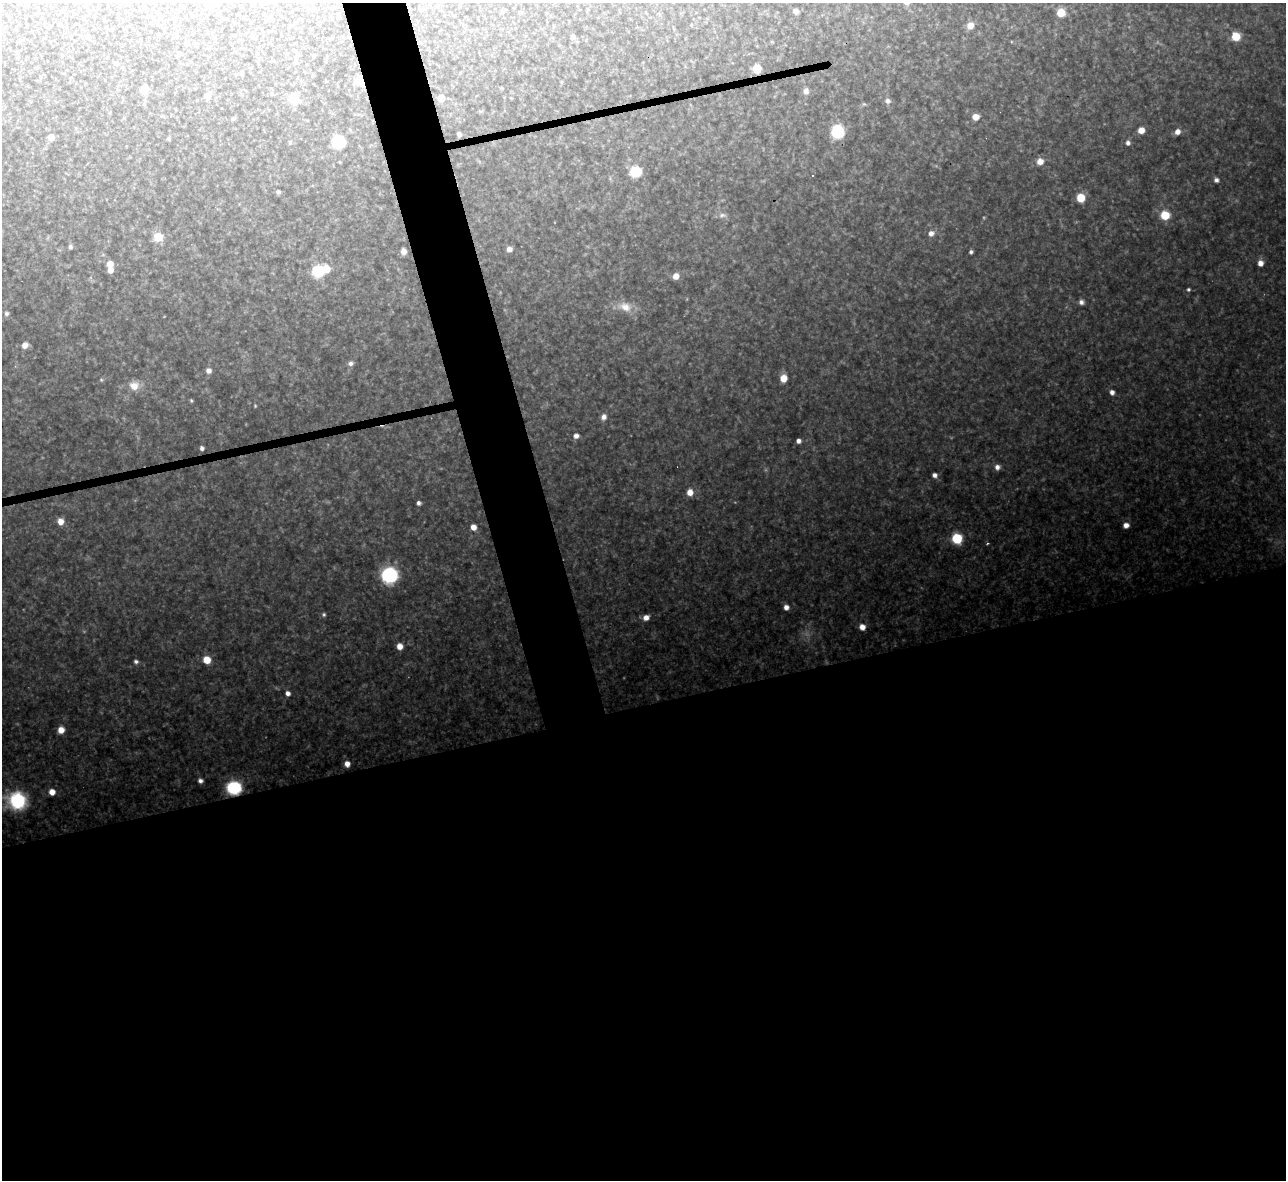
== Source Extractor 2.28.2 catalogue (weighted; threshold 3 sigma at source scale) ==
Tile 15 of 4 x 4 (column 3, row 4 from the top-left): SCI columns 2567-3850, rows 142-1319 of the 5133 x 5115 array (HDU 1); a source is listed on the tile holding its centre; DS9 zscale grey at full resolution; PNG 1288 x 1182 px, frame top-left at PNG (2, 3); no overlay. Shown black and unused: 44% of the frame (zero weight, under 3 of 4 exposures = <1% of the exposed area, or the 3 px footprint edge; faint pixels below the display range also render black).
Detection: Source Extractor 2.28.2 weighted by HDU 2 'WHT'; one run over the whole footprint, this tile lists its part. Background 0.327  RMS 0.02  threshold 0.0884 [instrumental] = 3 sigma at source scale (4.5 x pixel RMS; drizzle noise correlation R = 1.50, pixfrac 1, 0.05/0.05 arcsec/px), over >= 5 px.
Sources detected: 83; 1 inside a brighter object's white glare — not listed; the other 82 listed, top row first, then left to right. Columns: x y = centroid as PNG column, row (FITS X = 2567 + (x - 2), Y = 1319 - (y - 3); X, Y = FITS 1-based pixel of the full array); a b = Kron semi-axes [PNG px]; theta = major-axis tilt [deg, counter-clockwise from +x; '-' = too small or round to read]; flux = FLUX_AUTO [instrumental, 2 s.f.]
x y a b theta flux
796 11 4 4 - 8.7
1061 13 6 6 - 45
970 26 7 7 - 17
1236 36 7 7 - 36
573 37 5 4 - 6.7
116 63 5 4 - 3.9
757 69 6 5 - 63
359 81 6 5 - 58
145 89 6 6 - 24
806 91 7 6 - 9.4
207 95 7 6 - 11
293 98 6 6 - 65
441 98 5 5 - 18
887 101 6 6 - 7.4
975 117 6 6 - 19
233 118 5 4 - 3.3
1141 130 6 5 - 19
837 132 13 12 - 63
1177 132 6 6 - 12
459 134 4 4 - 5.6
51 137 5 5 - 16
290 142 5 4 - 2.5
338 142 8 8 - 100
1128 143 5 5 - 6.6
1040 161 7 7 - 16
635 172 7 6 - 98
1216 180 6 5 - 6.4
278 192 5 4 - 3.8
1081 198 7 6 - 45
722 215 11 6 1 7.5
1165 215 7 6 - 58
931 233 7 6 - 9.7
158 237 7 7 - 39
70 247 5 4 - 4.3
509 249 5 5 - 8.2
403 251 5 4 - 13
971 252 4 4 - 4.1
1260 263 5 5 - 16
110 264 6 6 - 14
110 270 5 5 - 12
318 271 7 7 - 100
676 276 6 6 - 17
1188 289 4 4 - 3.2
1081 302 7 6 - 6.7
625 307 19 12 -20 27
6 313 6 5 - 4.8
25 345 8 7 - 12
351 363 7 6 - 6.7
208 371 6 6 - 8.7
783 378 6 5 - 28
101 380 5 5 - 2.5
134 386 13 12 - 22
1112 392 5 4 - 10
191 401 5 4 - 2.6
255 406 4 3 - 1.7
604 417 7 6 - 10
576 436 5 5 - 10
798 441 4 4 - 6.8
202 448 4 4 - 5.6
997 467 6 6 - 9.8
934 475 5 5 - 7.9
690 492 7 6 - 18
419 503 4 4 - 5.9
60 521 7 6 - 18
1126 525 6 5 - 12
473 527 6 6 - 14
957 538 7 6 - 100
389 575 12 12 - 170
786 607 5 5 - 11
324 614 5 5 - 3.6
646 617 7 6 - 12
862 627 6 6 - 15
400 646 5 5 - 18
207 660 6 6 - 36
136 661 5 5 - 5.2
288 693 5 5 - 9
61 730 7 6 - 19
347 764 5 5 - 14
200 781 5 5 - 7.3
234 788 9 8 - 170
52 792 5 5 - 20
17 801 21 19 -12 120
Overlapping masked pixels (flux is a lower limit): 3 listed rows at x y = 757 69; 359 81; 234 788